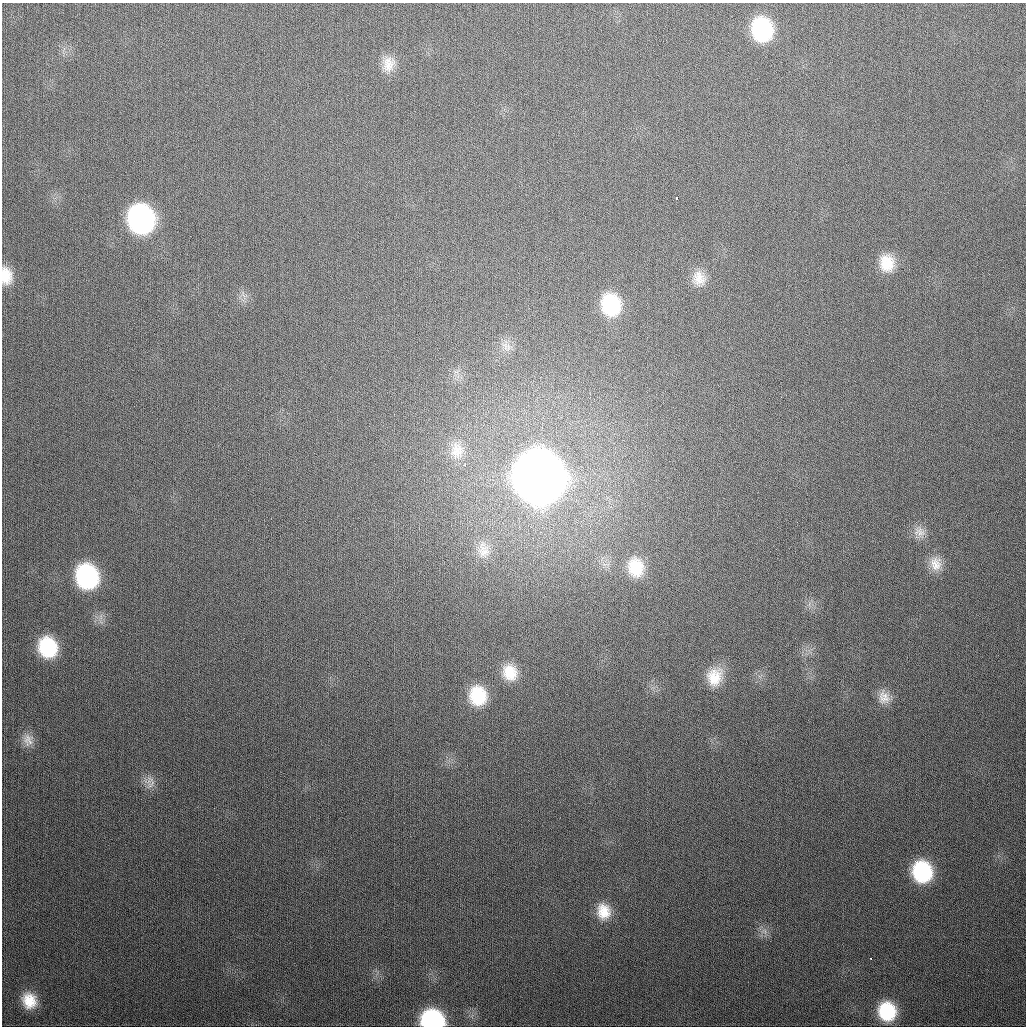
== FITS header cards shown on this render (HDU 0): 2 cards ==
NAXIS1  =                 1024
NAXIS2  =                 1024

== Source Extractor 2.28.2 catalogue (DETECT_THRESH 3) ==
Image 1024 x 1024 px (HDU 0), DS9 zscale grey, 1 PNG px = 1 image px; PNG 1028 x 1028 px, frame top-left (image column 1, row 1024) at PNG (2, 3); no overlay
Background 328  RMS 13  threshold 38.1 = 3 sigma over >= 5 px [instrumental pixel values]
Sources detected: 31; all 31 listed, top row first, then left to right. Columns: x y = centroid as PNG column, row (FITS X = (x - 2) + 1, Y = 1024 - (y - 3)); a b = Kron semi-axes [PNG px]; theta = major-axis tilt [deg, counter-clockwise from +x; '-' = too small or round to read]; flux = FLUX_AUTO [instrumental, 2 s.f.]
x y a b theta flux
762 29 20 17 -80 8.0e+04
388 64 21 16 78 1.4e+04
677 198 3 3 - 1.9e+03
141 219 22 19 -73 2.1e+05
887 263 21 18 -82 2.2e+04
6 276 20 13 -83 1.7e+04
699 278 20 16 -81 1.3e+04
611 305 24 20 -75 5.8e+04
505 346 15 9 -63 7.4e+03
457 450 24 17 79 1.7e+04
465 465 3 3 - 3.2e+03
539 477 25 22 -74 5.4e+06
920 532 16 14 -19 8.7e+03
483 552 21 16 21 1.6e+04
936 564 19 15 -84 1.3e+04
636 567 25 20 -80 3.3e+04
87 576 22 19 -72 1.2e+05
48 647 20 17 -71 5.5e+04
510 672 21 18 -66 2.2e+04
714 677 22 18 73 2.1e+04
478 696 21 18 -79 3.8e+04
884 697 18 15 -68 1.1e+04
28 740 17 14 -77 9.1e+03
150 779 14 5 -33 4.9e+03
922 871 20 17 -75 6.9e+04
604 911 18 16 -76 1.8e+04
765 931 9 4 -81 3.0e+03
871 958 3 2 - 3.5e+03
29 1001 16 14 -70 2.0e+04
887 1011 18 17 - 4.7e+04
432 1020 18 15 -8 1.2e+05
At the frame edge (FLAGS 8, measured only in part): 2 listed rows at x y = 6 276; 432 1020